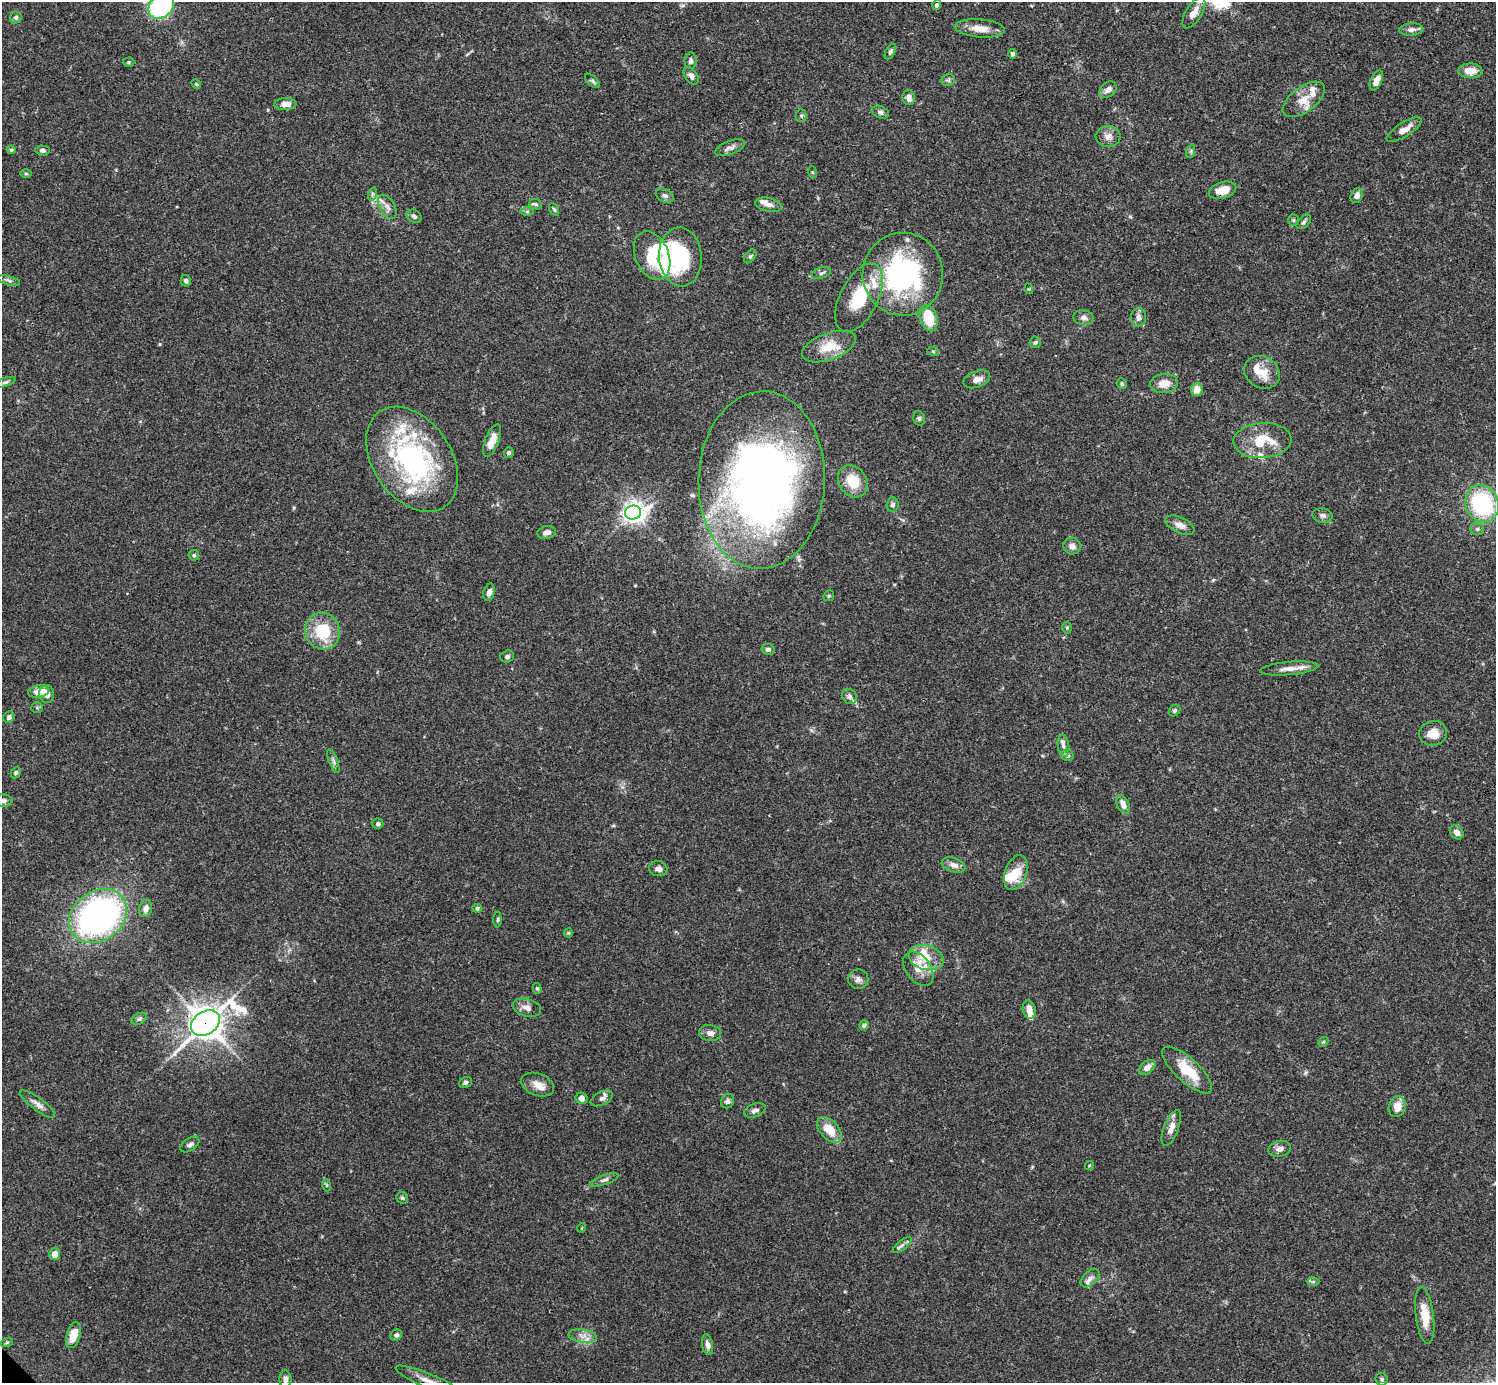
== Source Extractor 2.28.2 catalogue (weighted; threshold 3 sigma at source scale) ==
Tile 10 of 4 x 4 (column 2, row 3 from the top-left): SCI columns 1496-2989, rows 1539-2919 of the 5982 x 5981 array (HDU 1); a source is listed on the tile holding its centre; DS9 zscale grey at full resolution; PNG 1498 x 1385 px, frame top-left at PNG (2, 2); each listed source drawn as its Kron ellipse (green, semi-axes under 4 px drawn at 4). Shown black and unused: <1% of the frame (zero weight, under 3 of 4 exposures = <1% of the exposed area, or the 3 px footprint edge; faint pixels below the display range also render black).
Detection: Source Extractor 2.28.2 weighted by HDU 2 'WHT'; one run over the whole footprint, this tile lists its part. Background 0.0696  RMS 0.0032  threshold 0.0143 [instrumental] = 3 sigma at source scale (4.5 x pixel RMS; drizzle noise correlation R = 1.50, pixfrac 1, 0.05/0.05 arcsec/px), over >= 5 px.
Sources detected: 175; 4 inside a brighter object's white glare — neither listed nor drawn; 19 inside a brighter listed object's ellipse — not listed separately; the other 152 listed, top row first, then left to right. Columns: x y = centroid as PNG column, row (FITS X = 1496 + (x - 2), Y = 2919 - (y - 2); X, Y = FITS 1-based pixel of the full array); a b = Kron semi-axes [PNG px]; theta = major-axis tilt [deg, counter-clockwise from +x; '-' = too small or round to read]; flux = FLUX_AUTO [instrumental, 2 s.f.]
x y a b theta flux
937 5 5 4 - 0.71
161 6 14 11 43 41
1194 13 17 8 58 3.5
16 17 6 6 - 0.74
980 28 25 9 -4 4.5
1411 30 12 6 4 1.4
890 52 8 4 61 0.77
1012 54 5 4 - 0.66
691 61 8 6 89 1
129 62 6 4 1 0.48
1470 71 12 7 -2 3.6
691 76 10 6 -55 1.3
948 80 6 6 - 0.65
1376 80 11 5 66 3
592 81 9 5 -43 0.66
196 84 5 4 - 0.42
1108 89 9 7 40 1.8
909 98 7 6 - 1.8
1304 99 24 12 37 4.7
285 104 11 6 4 2.6
880 112 9 6 -23 0.91
801 116 6 5 - 0.55
1404 130 20 7 32 3.2
1108 136 12 10 0 2.2
730 148 15 6 20 1.6
11 150 4 4 - 0.49
42 150 7 5 -4 0.97
1191 151 7 4 72 0.54
812 172 6 3 -71 0.35
26 173 6 4 0 0.38
1223 190 14 8 17 4.6
372 194 7 4 72 0.56
665 196 9 6 -25 1
1357 196 7 6 - 1.6
536 204 6 5 - 0.55
769 205 13 7 -11 1.7
387 207 13 7 -60 2
554 209 7 4 -62 0.53
527 212 6 4 0 0.51
414 216 8 6 -30 0.92
1293 220 5 5 - 0.52
1304 222 9 5 46 0.73
652 256 25 16 -67 11
750 256 8 5 51 0.6
680 257 29 21 -84 23
821 273 10 5 17 0.84
903 274 41 40 - 58
9 281 11 4 -15 0.89
186 281 6 5 - 0.83
1029 289 5 3 - 0.28
859 298 37 19 63 15
1138 317 9 8 - 1.8
929 318 13 8 -75 10
1083 318 10 7 -6 1.4
1035 342 6 5 - 0.59
829 347 28 13 20 7.3
933 351 6 4 -19 0.42
1262 372 18 15 -30 5.3
977 379 14 8 20 2.2
5 382 11 4 19 0.62
1164 383 14 9 6 3.7
1122 384 6 5 - 0.57
1197 390 6 6 - 3.5
919 418 7 5 -76 0.7
492 440 17 7 68 3.9
1262 440 29 17 3 11
509 452 5 5 - 0.66
412 459 58 39 -55 62
762 480 89 63 88 230
853 481 17 14 -55 8
1482 504 19 16 -63 33
892 505 7 6 - 1
633 513 8 7 - 220
1322 515 10 7 -13 1.1
1180 525 16 7 -25 2.3
1477 529 6 5 - 0.71
547 532 9 6 14 1.5
1072 546 9 8 - 1.9
194 555 5 5 - 0.53
489 592 9 5 74 1.6
829 596 6 5 - 0.44
1067 628 6 5 - 0.44
322 631 18 17 - 14
768 649 6 5 - 0.76
507 656 7 6 - 0.79
1289 668 29 6 5 3.1
38 691 10 6 11 3.9
47 694 9 7 -78 2.4
849 696 8 7 - 0.97
37 708 5 5 - 0.5
1174 710 6 5 - 0.6
9 717 6 5 - 0.99
1433 733 14 12 14 4.1
1063 746 11 5 -82 1.1
1067 755 6 5 - 0.8
333 761 13 4 -69 0.89
16 773 6 4 60 0.68
3 800 9 6 -2 1.3
1123 804 10 6 -64 2.4
378 824 5 5 - 0.7
1457 832 8 6 -47 1.8
954 865 12 7 -18 1.9
658 869 9 7 -13 1.3
1016 873 18 10 71 6.4
146 908 9 6 76 1.8
477 908 5 4 - 0.68
98 916 31 24 35 120
498 920 8 4 89 0.52
568 933 4 4 - 0.35
926 958 18 12 -16 5.9
918 969 19 12 -54 4.4
858 979 10 10 - 1.5
537 988 5 4 - 0.54
527 1008 15 8 -14 2.1
1029 1010 9 6 -75 2.7
139 1019 8 5 30 0.7
205 1023 16 11 32 510
864 1025 5 4 - 0.97
710 1033 11 8 -9 1.6
1323 1042 6 4 42 0.42
1147 1067 9 6 39 2.5
1187 1070 32 12 -42 9.5
465 1082 6 5 - 0.73
538 1084 17 11 -21 3
582 1098 6 5 - 1.6
602 1098 12 6 26 1.3
728 1101 7 6 - 0.92
38 1104 21 6 -36 2
1397 1107 10 8 73 4
755 1110 11 6 20 1.3
1171 1128 19 7 69 2.9
829 1130 15 9 -47 6.2
190 1144 11 6 35 1.1
1280 1149 11 8 12 1.5
1089 1165 5 3 - 0.28
604 1180 15 5 19 1.1
326 1185 6 4 -71 0.41
402 1198 6 5 - 0.63
582 1228 5 3 - 0.24
902 1245 11 4 40 0.98
55 1254 6 5 - 3.4
1090 1278 11 6 45 1.4
1313 1282 6 4 1 0.51
1425 1315 29 9 -83 6.2
73 1335 13 7 74 5
396 1335 6 5 - 0.95
583 1336 14 6 -8 2.2
7 1342 6 4 20 0.48
707 1345 10 5 -78 1.3
285 1379 8 6 -90 1.3
1382 1379 6 6 - 0.67
430 1382 37 7 -23 4.3
Overlapping masked pixels (flux is a lower limit): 2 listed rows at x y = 1404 130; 205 1023
Isophote crosses this tile's border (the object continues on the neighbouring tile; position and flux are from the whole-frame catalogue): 3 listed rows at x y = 161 6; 3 800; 430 1382